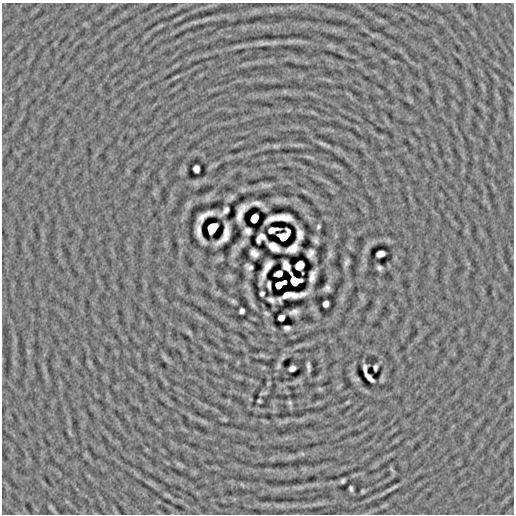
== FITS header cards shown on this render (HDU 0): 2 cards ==
NAXIS1  =                  512
NAXIS2  =                  512

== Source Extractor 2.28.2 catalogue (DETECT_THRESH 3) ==
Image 512 x 512 px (HDU 0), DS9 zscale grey, 1 PNG px = 1 image px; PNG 516 x 516 px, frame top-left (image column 1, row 512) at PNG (2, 3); no overlay
Background -4.08e-05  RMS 0.0065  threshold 0.0195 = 3 sigma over >= 5 px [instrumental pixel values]
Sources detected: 68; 2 with non-positive FLUX_AUTO (blend fragments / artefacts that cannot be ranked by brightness) are not listed; the other 66 listed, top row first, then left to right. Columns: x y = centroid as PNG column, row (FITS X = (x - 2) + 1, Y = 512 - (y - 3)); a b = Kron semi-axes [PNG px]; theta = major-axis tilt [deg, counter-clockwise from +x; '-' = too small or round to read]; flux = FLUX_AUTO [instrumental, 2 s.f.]
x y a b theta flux
264 43 21 3 8 2.3
177 77 10 3 21 0.68
322 144 14 4 -22 1.2
275 146 7 4 -33 0.59
196 169 6 5 - 1.6
232 197 8 5 61 0.76
256 203 11 4 -4 2
225 211 9 4 47 1.3
241 212 18 6 64 2.6
204 216 17 6 31 2.2
254 218 7 5 64 5.4
318 227 4 3 - 0.62
212 228 9 7 56 1.6
272 230 9 4 16 2.1
247 231 6 6 - 1.8
199 233 20 5 -73 1.5
300 234 12 6 -84 2.1
224 235 21 7 63 0.36
262 236 7 5 -27 1.5
258 240 5 3 - 1.1
316 241 5 4 - 1
274 247 11 6 -33 3.5
292 248 12 7 37 2.8
254 253 8 6 -42 2.3
311 253 8 6 62 1.8
330 254 8 6 -89 1
380 254 7 5 16 2.4
346 262 8 4 68 1.3
300 265 7 6 - 4.3
286 266 9 5 -62 2.6
249 267 7 5 -27 1.3
266 268 19 5 62 3.3
379 268 5 4 - 1
279 274 6 5 - 2.5
312 276 11 5 76 2.6
295 280 9 7 -39 0.14
284 282 4 4 - 2.2
269 285 7 3 -83 0.95
279 285 6 5 - 3.6
327 288 6 5 - 1.4
262 294 4 4 - 1
291 295 24 5 4 4.2
271 300 6 4 -26 1.5
233 301 7 6 - 0.71
326 304 5 5 - 1.9
253 305 8 4 -45 0.81
242 311 5 4 - 1.3
294 312 9 4 13 1.8
266 313 7 3 -34 0.72
281 318 5 5 - 2.7
287 328 6 4 2 1.2
189 332 7 4 -19 0.67
278 366 9 5 76 0.95
308 367 9 3 -83 1.2
375 367 5 3 - 1.1
292 368 6 4 25 2.2
365 368 7 4 -88 1.3
369 377 11 4 -46 2.1
320 389 7 4 -18 0.59
265 393 7 4 19 0.67
259 401 3 3 - 0.47
290 402 6 6 - 0.67
343 481 4 3 - 0.81
394 487 10 4 30 0.87
351 488 5 3 - 0.84
363 491 5 4 - 0.51
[2 non-positive-flux detections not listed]